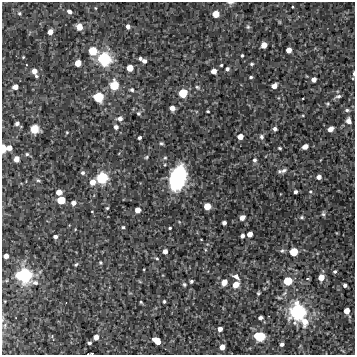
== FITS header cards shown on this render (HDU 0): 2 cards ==
NAXIS1  =                  353 /Length X axis
NAXIS2  =                  353 /Length Y axis

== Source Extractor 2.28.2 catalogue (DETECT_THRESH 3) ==
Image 353 x 353 px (HDU 0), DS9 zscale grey, 1 PNG px = 1 image px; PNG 357 x 357 px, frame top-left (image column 1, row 353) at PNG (2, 2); no overlay
Background 2170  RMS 150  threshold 463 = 3 sigma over >= 5 px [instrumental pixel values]
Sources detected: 125; all 125 listed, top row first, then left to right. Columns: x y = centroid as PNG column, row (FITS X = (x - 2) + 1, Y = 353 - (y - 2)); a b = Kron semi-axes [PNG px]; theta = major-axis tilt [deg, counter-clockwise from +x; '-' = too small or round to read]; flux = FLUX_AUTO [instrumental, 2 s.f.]
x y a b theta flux
230 3 10 4 1 1.9e+04
292 7 3 2 - 1.0e+04
95 8 4 3 - 8.4e+03
69 11 5 4 - 3.5e+04
19 13 5 4 - 1.3e+04
216 14 5 5 - 1.5e+05
279 22 5 3 - 9.2e+03
128 26 5 4 - 4.0e+04
79 27 6 5 - 1.1e+05
248 27 7 5 70 1.8e+04
50 32 5 4 - 7.6e+04
264 45 5 5 - 1.1e+05
289 50 5 4 - 8.2e+04
93 51 7 7 - 2.4e+05
242 55 3 3 - 1.3e+04
23 57 3 3 - 7.8e+03
140 58 4 4 - 2.0e+04
104 59 11 11 - 5.8e+05
144 61 5 5 - 3.4e+04
78 63 5 5 - 1.2e+05
252 64 5 4 - 1.4e+04
221 65 3 3 - 1.1e+04
130 68 5 5 - 1.5e+05
227 69 5 5 - 2.6e+04
34 71 5 5 - 6.4e+04
214 71 5 4 - 8.1e+04
354 73 5 2 - 2.0e+04
36 76 4 3 - 1.5e+04
251 77 4 3 - 1.5e+04
314 79 4 4 - 5.8e+04
114 85 8 8 - 2.7e+05
274 86 5 4 - 7.9e+04
15 87 5 4 - 7.0e+04
197 87 7 6 - 2.2e+04
132 90 6 5 - 2.1e+04
183 93 7 7 - 2.5e+05
338 96 8 5 12 2.7e+04
98 97 8 7 - 3.2e+05
303 98 2 2 - 7.1e+03
328 104 5 4 - 1.4e+04
172 108 5 4 - 7.2e+04
347 110 6 4 0 2.1e+04
208 111 3 2 - 1.1e+04
138 113 6 6 - 1.9e+04
120 118 6 5 - 5.3e+04
348 121 8 6 -71 5.1e+04
17 123 4 4 - 3.1e+04
116 127 6 5 - 3.3e+04
34 129 7 7 - 1.4e+05
275 129 4 4 - 3.3e+04
330 129 5 4 - 8.2e+04
67 132 3 3 - 8.9e+03
240 136 5 4 - 9.5e+04
262 137 7 6 - 2.6e+04
140 138 4 3 - 2.1e+04
161 143 6 4 -13 1.6e+04
305 147 5 4 - 5.4e+04
3 148 6 4 -90 1.4e+05
9 148 5 5 - 7.5e+04
280 148 3 2 - 1.2e+04
27 154 5 4 - 1.7e+04
146 157 6 4 28 1.4e+04
165 158 5 4 - 1.5e+04
16 159 5 5 - 5.6e+04
254 160 5 5 - 2.5e+04
284 171 9 6 21 3.5e+04
83 173 5 5 - 2.2e+04
319 177 4 4 - 5.5e+04
102 178 9 8 - 4.2e+05
178 178 21 13 73 1.1e+06
38 180 6 4 -28 1.5e+04
92 182 6 5 - 8.9e+04
310 191 4 3 - 8.8e+03
59 192 5 5 - 8.9e+04
295 192 4 3 - 2.6e+04
61 200 6 5 - 2.0e+05
73 203 5 4 - 4.6e+04
207 206 5 5 - 1.5e+05
107 208 4 3 - 1.1e+04
138 210 5 4 - 8.9e+04
323 214 6 5 - 1.7e+04
302 217 4 3 - 1.5e+04
242 218 5 4 - 5.2e+04
224 223 4 4 - 3.6e+04
123 227 4 4 - 1.5e+04
170 228 3 3 - 1.2e+04
250 234 5 4 - 8.3e+04
242 236 4 4 - 3.2e+04
55 237 4 3 - 3.3e+04
201 239 3 2 - 5.2e+03
165 251 4 4 - 5.5e+04
282 251 6 5 - 1.8e+04
294 252 6 6 - 2.2e+05
6 256 4 4 - 6.9e+04
157 258 5 4 - 1.3e+04
100 263 5 5 - 1.5e+04
76 265 5 3 - 1.4e+04
144 269 3 2 - 7.4e+03
335 271 4 4 - 1.8e+04
23 275 14 11 -7 7.1e+05
236 277 7 4 -39 5.5e+04
321 277 5 5 - 1.1e+05
191 281 4 3 - 1.7e+04
288 281 7 6 - 2.5e+05
224 282 7 5 58 7.0e+04
35 283 7 5 -11 3.1e+04
184 284 5 4 - 1.6e+04
236 284 6 5 - 1.3e+05
345 285 4 4 - 2.6e+04
258 293 4 3 - 1.3e+04
164 301 3 3 - 1.3e+04
141 302 3 3 - 1.2e+04
347 311 5 5 - 1.1e+05
297 312 16 14 84 8.3e+05
260 318 4 3 - 3.3e+04
305 321 11 8 -88 1.2e+05
5 325 8 4 89 2.6e+04
220 329 4 4 - 6.1e+04
259 336 9 7 -10 3.8e+05
96 337 5 4 - 7.9e+04
157 340 8 5 -37 2.3e+05
89 343 4 4 - 2.0e+04
282 344 4 4 - 2.8e+04
222 347 5 4 - 8.3e+04
90 354 6 2 4 1.2e+04
At the frame edge (FLAGS 8, measured only in part): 5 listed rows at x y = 230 3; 354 73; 3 148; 5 325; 90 354